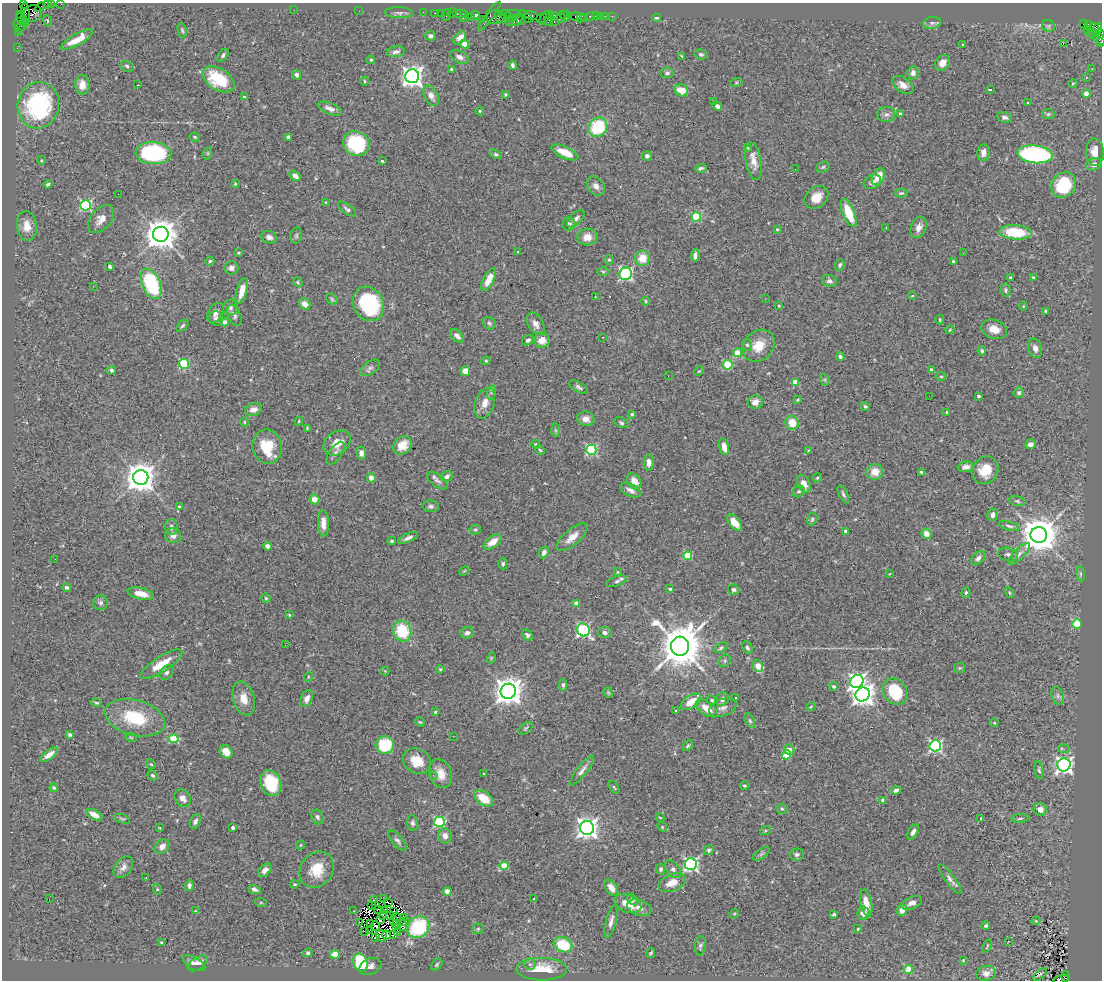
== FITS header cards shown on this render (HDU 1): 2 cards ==
NAXIS1  =                 1100
NAXIS2  =                  978

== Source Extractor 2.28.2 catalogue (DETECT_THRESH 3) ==
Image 1100 x 978 px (HDU 1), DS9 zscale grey, 1 PNG px = 1 image px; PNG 1104 x 982 px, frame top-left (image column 1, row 978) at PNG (2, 3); each listed source drawn as its Kron ellipse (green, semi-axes under 4 px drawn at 4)
Background 0.834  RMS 0.045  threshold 0.135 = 3 sigma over >= 5 px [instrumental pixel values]
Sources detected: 500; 5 with non-positive FLUX_AUTO (blend fragments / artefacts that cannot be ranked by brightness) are neither listed nor drawn; the other 495 listed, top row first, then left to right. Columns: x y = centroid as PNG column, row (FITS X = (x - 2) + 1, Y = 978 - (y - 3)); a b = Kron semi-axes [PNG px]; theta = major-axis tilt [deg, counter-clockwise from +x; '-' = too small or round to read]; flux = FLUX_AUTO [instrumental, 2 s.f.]
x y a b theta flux
23 4 3 2 - 31
47 4 2 2 - 10
51 4 2 2 - 12
61 4 2 2 - 20
40 7 6 2 45 46
294 10 2 2 - 7.8
359 11 2 2 - 28
423 12 2 2 - 17
32 13 9 8 - 430
399 13 14 5 -2 11
435 13 3 2 - 45
441 13 2 2 - 23
452 13 5 2 - 45
21 14 3 3 - 23
460 14 7 3 0 130
463 14 3 2 - 60
505 14 6 4 5 67
513 14 7 3 -1 280
25 15 12 4 -88 390
446 15 6 2 72 110
475 15 4 3 - 280
531 15 6 3 -12 190
549 15 3 3 - 39
554 15 3 2 - 53
563 15 3 3 - 58
489 16 18 3 54 85
566 16 5 3 - 120
575 16 5 3 - 92
590 16 3 3 - 110
595 16 2 2 - 10
600 16 2 2 - 33
605 16 2 2 - 10
612 16 3 2 - 6.9
496 17 9 7 1 370
521 17 7 4 74 150
463 18 3 2 - 50
471 18 3 3 - 130
511 18 2 2 - 51
528 18 5 3 - 210
540 18 2 2 - 62
545 18 7 3 60 79
561 18 4 3 - 73
581 18 5 3 - 22
585 18 2 2 - 12
656 18 5 3 - 4.5
22 19 7 4 -40 200
482 19 3 2 - 190
502 19 5 4 - 230
517 20 7 4 60 480
47 21 6 3 -70 3.3
509 21 2 2 - 35
548 22 3 2 - 86
554 22 3 2 - 130
18 23 5 3 - 150
932 23 9 6 8 9.9
1083 24 3 2 - 260
1088 24 3 2 - 27
1048 26 6 6 - 5.6
20 27 6 2 48 34
1093 28 6 4 28 330
1097 29 7 3 67 240
182 30 7 4 -78 4.9
19 32 2 2 - 9
1100 33 5 3 - 210
1092 34 4 3 - 73
1096 34 4 3 - 110
431 36 5 4 - 9.8
460 38 8 5 47 24
1099 38 18 4 -30 180
77 39 18 5 29 44
1101 43 3 2 - 31
465 44 4 4 - 59
962 44 3 2 - 2.8
1063 44 3 2 - 9.7
17 48 2 2 - 16
396 52 9 5 9 9.8
701 54 6 5 - 6.7
223 55 7 4 51 7.2
682 56 4 3 - 2.9
459 57 10 6 -24 13
371 60 4 3 - 3.3
942 63 8 7 - 22
513 65 5 3 - 7.9
127 66 7 5 -29 6.8
1092 68 3 2 - 1.6
451 69 4 3 - 3
667 73 7 5 -8 7.7
913 73 6 5 - 16
297 75 5 4 - 10
412 76 7 7 - 1900
1086 78 3 3 - 3.3
218 79 18 10 -32 140
364 81 4 3 - 2.8
736 83 6 4 19 3.6
1073 83 4 3 - 2.4
82 85 10 7 -89 25
138 85 2 2 - 50
903 85 12 7 -36 23
990 89 4 2 - 4.2
681 90 7 5 -31 50
505 94 4 3 - 3.5
1086 94 4 4 - 20
431 96 11 6 -61 21
244 97 4 3 - 3.4
714 101 3 3 - 14
1028 102 3 3 - 5.8
38 105 23 20 77 350
717 106 5 4 - 9.5
330 109 13 5 -21 16
480 111 4 4 - 3.2
900 113 3 3 - 4.7
1048 114 6 5 - 5.4
886 115 9 7 13 11
1005 117 7 5 -12 9.3
598 127 10 9 - 160
195 137 5 3 - 3.4
289 137 4 3 - 7.1
356 144 13 12 - 220
747 148 4 3 - 3.1
565 152 14 5 -24 49
1095 152 13 9 -85 38
153 153 18 11 -3 400
208 153 6 4 72 4.9
983 153 8 6 84 18
496 154 6 4 -29 5.7
1035 154 18 9 -5 500
647 156 5 5 - 8.7
41 160 4 3 - 2.7
382 161 3 2 - 2.9
754 161 19 8 -81 34
1094 164 8 6 15 16
823 167 7 5 19 5.4
701 168 6 3 16 5.7
795 169 3 2 - 2
295 176 6 4 -36 16
878 177 9 6 62 49
872 182 9 6 28 13
48 184 4 3 - 6
235 184 4 3 - 2.9
1064 185 13 11 51 180
596 186 10 8 -54 18
901 193 6 4 1 5.4
118 194 2 2 - 30
816 197 13 10 42 39
326 203 4 3 - 3.4
86 205 5 5 - 370
347 209 11 4 -36 8.4
849 213 15 6 -68 82
696 217 4 4 - 160
101 219 16 10 50 26
576 219 11 5 44 13
569 224 6 6 - 9.2
27 226 15 10 -83 35
919 227 11 7 68 20
886 228 3 2 - 1.8
777 229 4 3 - 3.1
1015 232 16 7 -3 130
161 234 8 7 - 5200
296 236 8 6 75 6
269 237 8 6 -21 13
587 237 10 8 12 30
517 251 3 3 - 7.4
238 253 3 3 - 3
963 253 3 2 - 2.5
695 255 6 3 82 10
642 258 7 7 - 44
609 260 5 4 - 4.3
210 261 4 4 - 4.3
954 261 3 3 - 4.9
840 265 6 4 69 5.8
110 267 4 3 - 6.6
231 268 7 6 - 16
603 271 6 4 -1 4.1
626 274 6 6 - 520
1010 277 4 3 - 3
1033 277 4 3 - 3
489 280 12 5 63 39
829 281 7 6 - 9.9
298 282 5 4 - 4.6
151 284 16 9 -67 260
93 286 3 2 - 2.7
1005 290 7 5 -82 5.8
242 291 13 5 75 37
912 296 3 2 - 1.9
596 297 3 2 - 1.7
332 299 6 5 - 4.3
765 299 3 2 - 3.1
646 301 4 4 - 3.1
305 304 6 5 - 20
369 304 18 15 -63 290
779 306 4 3 - 2.9
1023 306 5 3 - 2.4
230 307 8 7 - 9.2
1046 311 3 3 - 5.7
215 313 11 7 57 14
234 315 11 6 -69 10
216 318 7 7 - 7.1
940 320 5 3 - 3.7
224 322 4 4 - 15
489 323 7 6 - 5.9
535 324 12 7 -59 19
183 326 7 4 44 5.6
994 329 13 9 -18 35
950 330 5 3 - 2.7
457 336 8 5 -44 13
603 337 2 2 - 2.3
528 340 6 4 36 6.5
542 340 8 7 - 30
747 345 6 5 - 5
758 346 17 14 43 59
1035 348 10 6 -75 15
982 351 5 3 - 5.2
738 353 4 4 - 84
840 356 4 3 - 7.1
486 361 4 4 - 3.4
184 364 5 5 - 200
728 365 5 4 - 170
370 368 11 6 35 9.8
111 370 4 4 - 6.7
931 370 3 3 - 10
465 371 5 5 - 23
699 371 5 3 - 2.7
668 376 2 2 - 5.4
941 376 5 3 - 3.4
825 380 6 4 -71 4.1
795 383 4 4 - 58
579 387 10 5 -31 8.2
492 393 7 4 72 7
1019 393 5 5 - 6.5
929 396 2 2 - 4.3
979 396 3 3 - 7.6
797 400 4 3 - 3
755 402 7 7 - 20
485 403 16 9 71 31
865 406 4 4 - 5.9
254 409 9 6 15 19
947 412 3 3 - 4.8
632 414 4 3 - 4.3
586 419 9 7 -7 20
299 421 4 4 - 3.3
245 422 5 3 - 2.9
621 423 7 4 -28 6
792 423 7 6 - 44
307 428 3 3 - 2.6
556 430 7 4 -89 4.6
337 443 15 11 37 42
536 444 4 3 - 2.8
1030 444 5 5 - 15
402 445 10 8 47 38
267 447 17 14 -80 94
724 447 8 5 -77 29
540 450 5 3 - 3.4
591 450 5 5 - 270
808 450 3 2 - 2.2
336 453 13 6 55 12
361 453 6 5 - 16
649 463 8 5 -90 19
966 467 8 5 7 16
985 470 14 12 56 72
875 472 8 8 - 34
921 472 4 3 - 4.1
447 476 6 5 - 10
141 477 7 7 - 4800
371 478 4 4 - 19
817 478 4 4 - 3.6
437 481 12 6 -38 11
634 481 8 6 -58 33
804 484 9 6 -65 25
631 490 11 6 -28 15
799 491 6 5 - 6.2
843 494 10 4 -64 7.6
314 499 5 5 - 26
1017 501 8 5 -16 6.3
179 506 4 3 - 2.8
431 506 8 6 -6 8
993 515 6 5 - 16
812 519 7 4 80 6
734 522 10 5 -51 36
323 523 13 5 -88 23
1009 526 10 4 -14 8
171 527 8 6 -88 10
475 530 5 5 - 4.7
846 531 4 3 - 12
926 534 5 5 - 25
1039 535 8 8 - 7800
173 536 8 7 - 15
572 537 19 8 40 35
408 538 10 4 25 13
392 541 4 3 - 5
493 542 10 5 37 33
268 546 4 4 - 12
544 553 6 4 64 10
1019 554 14 5 45 15
1008 555 10 6 -13 11
688 556 4 4 - 130
978 558 8 5 41 11
55 559 2 2 - 3.3
503 564 5 4 - 5.6
464 571 5 3 - 2.8
618 572 3 3 - 3
889 574 3 3 - 2.4
1080 574 8 4 -82 5.3
617 581 10 5 19 8.2
67 587 4 3 - 6.9
670 589 3 3 - 6.7
734 590 5 5 - 5.7
966 592 5 4 - 4.9
1009 593 6 4 -57 3.9
141 594 13 5 -12 29
266 598 4 4 - 3.9
100 603 7 7 - 8.2
576 603 4 4 - 12
289 615 3 3 - 3
1077 624 5 4 - 190
583 630 7 6 - 450
402 631 10 9 - 140
605 632 7 5 -9 9.6
467 633 7 5 24 9.7
527 635 6 5 - 6.9
285 645 2 2 - 1.5
680 646 9 9 - 13000
721 648 7 4 33 6.1
747 648 7 5 -62 6.6
491 658 5 3 - 2.5
725 661 6 5 - 5.3
161 664 24 7 33 61
758 666 6 5 - 52
960 668 5 5 - 4.5
440 669 4 4 - 3.8
385 671 4 4 - 2.5
166 673 8 6 44 9.2
308 677 5 3 - 2.6
857 681 7 6 - 930
563 685 6 3 89 6.4
834 686 4 3 - 6.2
508 691 8 7 - 4200
895 691 14 11 -56 140
608 693 5 4 - 3.6
863 694 7 7 - 2400
1058 696 9 6 -74 9.4
244 698 17 10 -74 39
735 698 3 2 - 4.2
307 699 9 5 66 18
722 699 7 6 - 9.6
712 700 5 4 - 4.6
691 702 11 6 33 53
97 703 5 3 - 3.5
811 706 4 3 - 2.8
707 708 13 6 -35 39
723 708 14 8 21 18
676 711 4 3 - 2.8
435 712 3 3 - 3.4
135 718 31 17 -15 150
750 721 8 4 -63 5.3
420 722 5 4 - 3.6
994 723 4 3 - 2.3
526 728 8 4 38 5.1
70 735 4 3 - 9.2
131 737 6 3 -20 3.2
453 737 2 2 - 22
174 739 5 4 - 120
385 745 9 8 - 180
688 746 6 4 45 5.3
935 746 6 5 - 530
789 749 5 5 - 28
1064 749 5 3 - 6.6
226 752 7 5 -52 33
49 755 10 4 38 20
786 755 4 4 - 90
417 761 15 12 -34 58
151 764 5 4 - 3.9
1064 765 7 6 - 970
1039 770 9 4 -81 5.8
582 771 18 5 52 15
440 774 15 11 -70 39
484 774 3 2 - 1.7
153 775 5 4 - 6.5
433 775 3 3 - 3.7
271 783 13 10 -74 130
744 786 4 4 - 4.7
614 787 7 3 -56 3.5
54 788 4 3 - 5.1
896 790 5 3 - 9.3
183 798 9 7 -53 19
483 798 11 6 -36 60
883 800 4 3 - 10
782 809 5 5 - 5
1040 809 6 6 - 20
94 815 9 4 -28 22
317 817 7 5 -67 7.8
660 817 4 3 - 2.6
981 818 4 3 - 8.9
1020 818 9 3 6 5.2
122 819 8 4 -18 4.6
195 821 7 5 65 9.1
439 822 5 5 - 290
413 823 7 5 -83 7.7
233 827 4 3 - 11
662 827 5 4 - 3.5
160 828 4 2 - 2
587 828 7 7 - 1800
765 831 5 3 - 3.5
913 832 8 4 60 12
445 836 7 6 - 20
397 841 12 5 -50 10
300 845 4 3 - 2
162 847 8 6 44 18
709 850 5 4 - 5.9
761 854 9 4 35 6.6
797 854 7 6 - 7.6
691 864 6 6 - 620
504 866 4 4 - 81
123 867 12 8 53 17
661 869 5 4 - 6.6
673 869 10 6 -52 10
265 870 8 5 44 17
317 870 19 16 53 72
146 878 2 2 - 2.1
950 879 18 5 -54 14
672 883 14 8 22 38
295 884 4 3 - 3.1
189 886 5 3 - 8
611 888 9 5 -56 27
157 889 5 3 - 3
254 889 6 4 -21 8.2
447 891 4 3 - 31
533 898 3 3 - 11
49 899 2 2 - 12
374 899 4 2 - 2.5
384 899 2 2 - 2.8
632 899 6 4 -45 6.6
388 902 4 2 - 1.7
261 903 6 4 -19 3.5
628 903 14 8 -22 50
866 903 14 6 -78 37
912 903 11 6 21 18
371 905 3 2 - 0.4
376 905 2 2 - 1.9
639 908 12 8 -19 20
378 910 4 2 - 0.97
385 910 2 2 - 2.7
902 910 6 5 - 24
195 911 3 2 - 2.1
353 911 2 2 - 2.4
393 912 3 2 - 3.1
863 913 6 6 - 19
734 914 5 4 - 3.3
834 914 3 3 - 4
383 915 4 2 - 2.9
390 915 3 2 - 3.5
396 917 4 2 - 4.2
404 917 2 2 - 2
380 920 3 3 - 0.64
394 921 3 2 - 2
611 921 16 5 76 17
1036 921 4 4 - 3.2
360 922 3 2 - 4.6
404 922 6 2 23 4.1
370 924 3 3 - 1.7
396 924 3 2 - 3.6
986 925 4 4 - 4.8
375 926 5 5 - 8
403 926 5 3 - 6.2
418 927 12 10 43 180
397 928 2 2 - 1.9
478 929 5 5 - 3.8
858 929 4 3 - 3.1
369 930 4 2 - 3.5
365 932 3 2 - 0.077
398 932 3 2 - 0.67
387 935 4 2 - 1.7
393 935 3 2 - 58
382 936 6 5 - 2
375 938 2 2 - 3.1
1009 941 2 2 - 20
162 942 3 3 - 6.9
563 945 9 7 -22 110
700 946 9 5 82 7.4
987 946 7 2 71 2.9
308 953 5 4 - 5.1
651 953 5 4 - 4.2
335 954 5 4 - 34
963 960 4 4 - 2.5
194 963 12 6 -28 14
198 963 11 6 34 12
360 963 9 7 -71 190
530 964 6 5 - 9
437 965 7 4 49 4.9
370 966 11 7 27 16
542 969 25 11 0 79
908 969 5 4 - 85
986 973 10 7 11 25
1040 974 8 2 42 3.1
1065 976 6 3 88 310
1061 979 7 4 17 190
At the frame edge (FLAGS 8, measured only in part): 8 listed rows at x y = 23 4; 47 4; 51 4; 61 4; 1100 33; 1099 38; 1101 43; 1061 979
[5 non-positive-flux detections neither listed nor drawn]